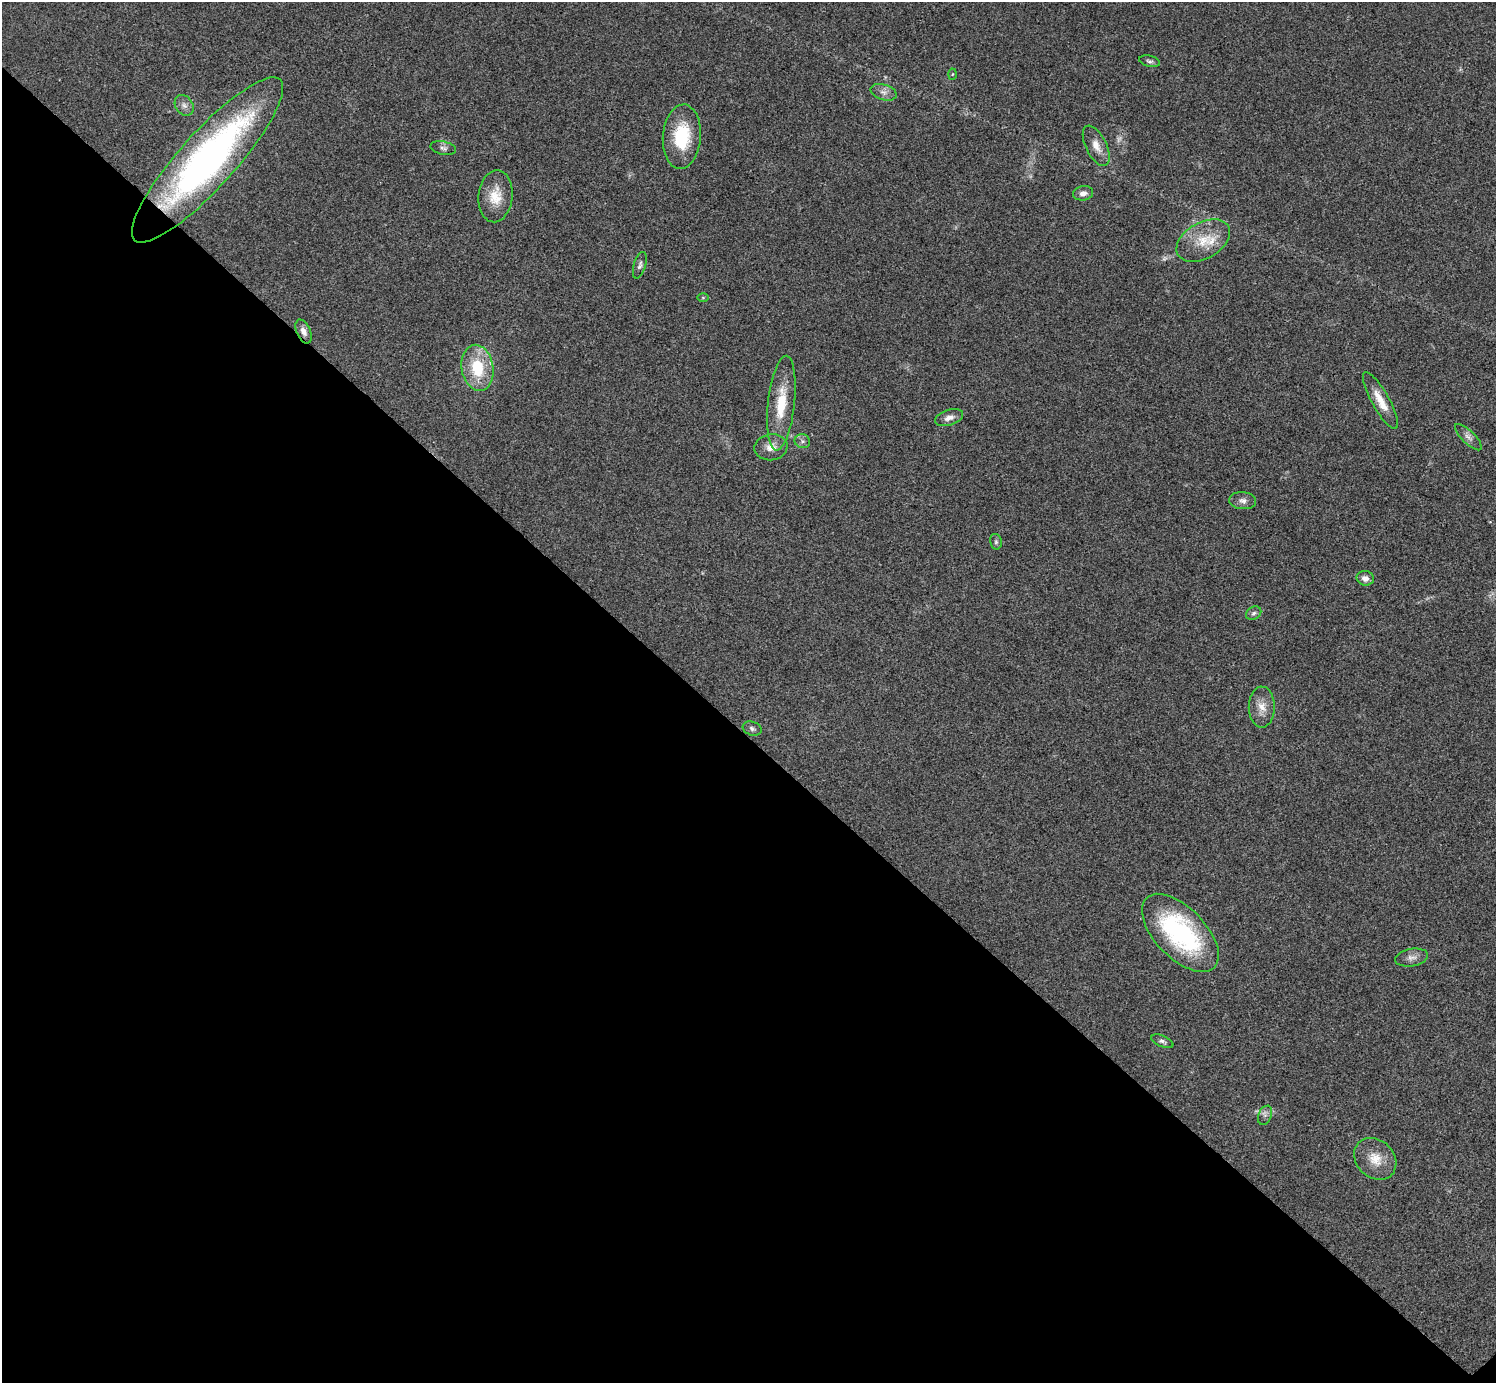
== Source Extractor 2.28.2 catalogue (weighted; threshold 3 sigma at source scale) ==
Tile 14 of 4 x 4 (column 2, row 4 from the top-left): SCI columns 1500-2993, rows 301-1681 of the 5983 x 5983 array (HDU 1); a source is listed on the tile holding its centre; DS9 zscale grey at full resolution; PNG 1498 x 1385 px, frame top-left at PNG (2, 2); each listed source drawn as its Kron ellipse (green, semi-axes under 4 px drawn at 4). Shown black and unused: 47% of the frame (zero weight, under 3 of 4 exposures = <1% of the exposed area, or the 3 px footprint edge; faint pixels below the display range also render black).
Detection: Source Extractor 2.28.2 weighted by HDU 2 'WHT'; one run over the whole footprint, this tile lists its part. Background 0.0219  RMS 0.0055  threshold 0.0249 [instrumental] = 3 sigma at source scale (4.5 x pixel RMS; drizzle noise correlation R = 1.50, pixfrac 1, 0.05/0.05 arcsec/px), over >= 5 px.
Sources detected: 35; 2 too faint to see at this stretch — neither listed nor drawn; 1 inside a brighter listed object's ellipse — not listed separately; the other 32 listed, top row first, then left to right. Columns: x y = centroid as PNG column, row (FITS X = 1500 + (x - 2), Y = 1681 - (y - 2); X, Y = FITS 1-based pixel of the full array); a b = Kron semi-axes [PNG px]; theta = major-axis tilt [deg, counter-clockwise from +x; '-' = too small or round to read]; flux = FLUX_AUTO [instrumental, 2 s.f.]
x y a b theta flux
1149 61 10 5 -15 1.5
952 74 5 3 - 0.57
884 92 13 7 -17 3.3
184 105 11 8 -54 2.9
682 137 32 19 86 29
1096 146 22 10 -64 6.5
443 148 13 6 -13 2
207 160 108 28 48 220
1083 193 10 7 9 2.9
495 196 26 17 84 12
1203 241 29 18 29 15
640 265 14 6 74 2.2
703 298 6 4 0 0.61
304 331 12 7 -67 3.7
477 368 23 16 -80 24
1380 401 32 9 -61 9.3
781 403 47 13 84 21
949 417 14 7 18 3.5
1468 437 17 6 -45 3
802 441 8 7 - 1.7
771 447 16 13 10 5.9
1243 501 13 8 -5 2.9
996 542 8 6 -77 1.1
1365 578 8 7 - 3.4
1254 613 8 6 33 1.5
1262 707 20 13 89 7.1
752 729 10 6 -21 1.8
1180 933 48 25 -46 86
1412 958 16 8 11 3.7
1162 1041 12 5 -23 1.6
1265 1115 10 6 66 2.1
1375 1159 23 18 -44 11
Overlapping masked pixels (flux is a lower limit): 2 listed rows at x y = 207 160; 304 331